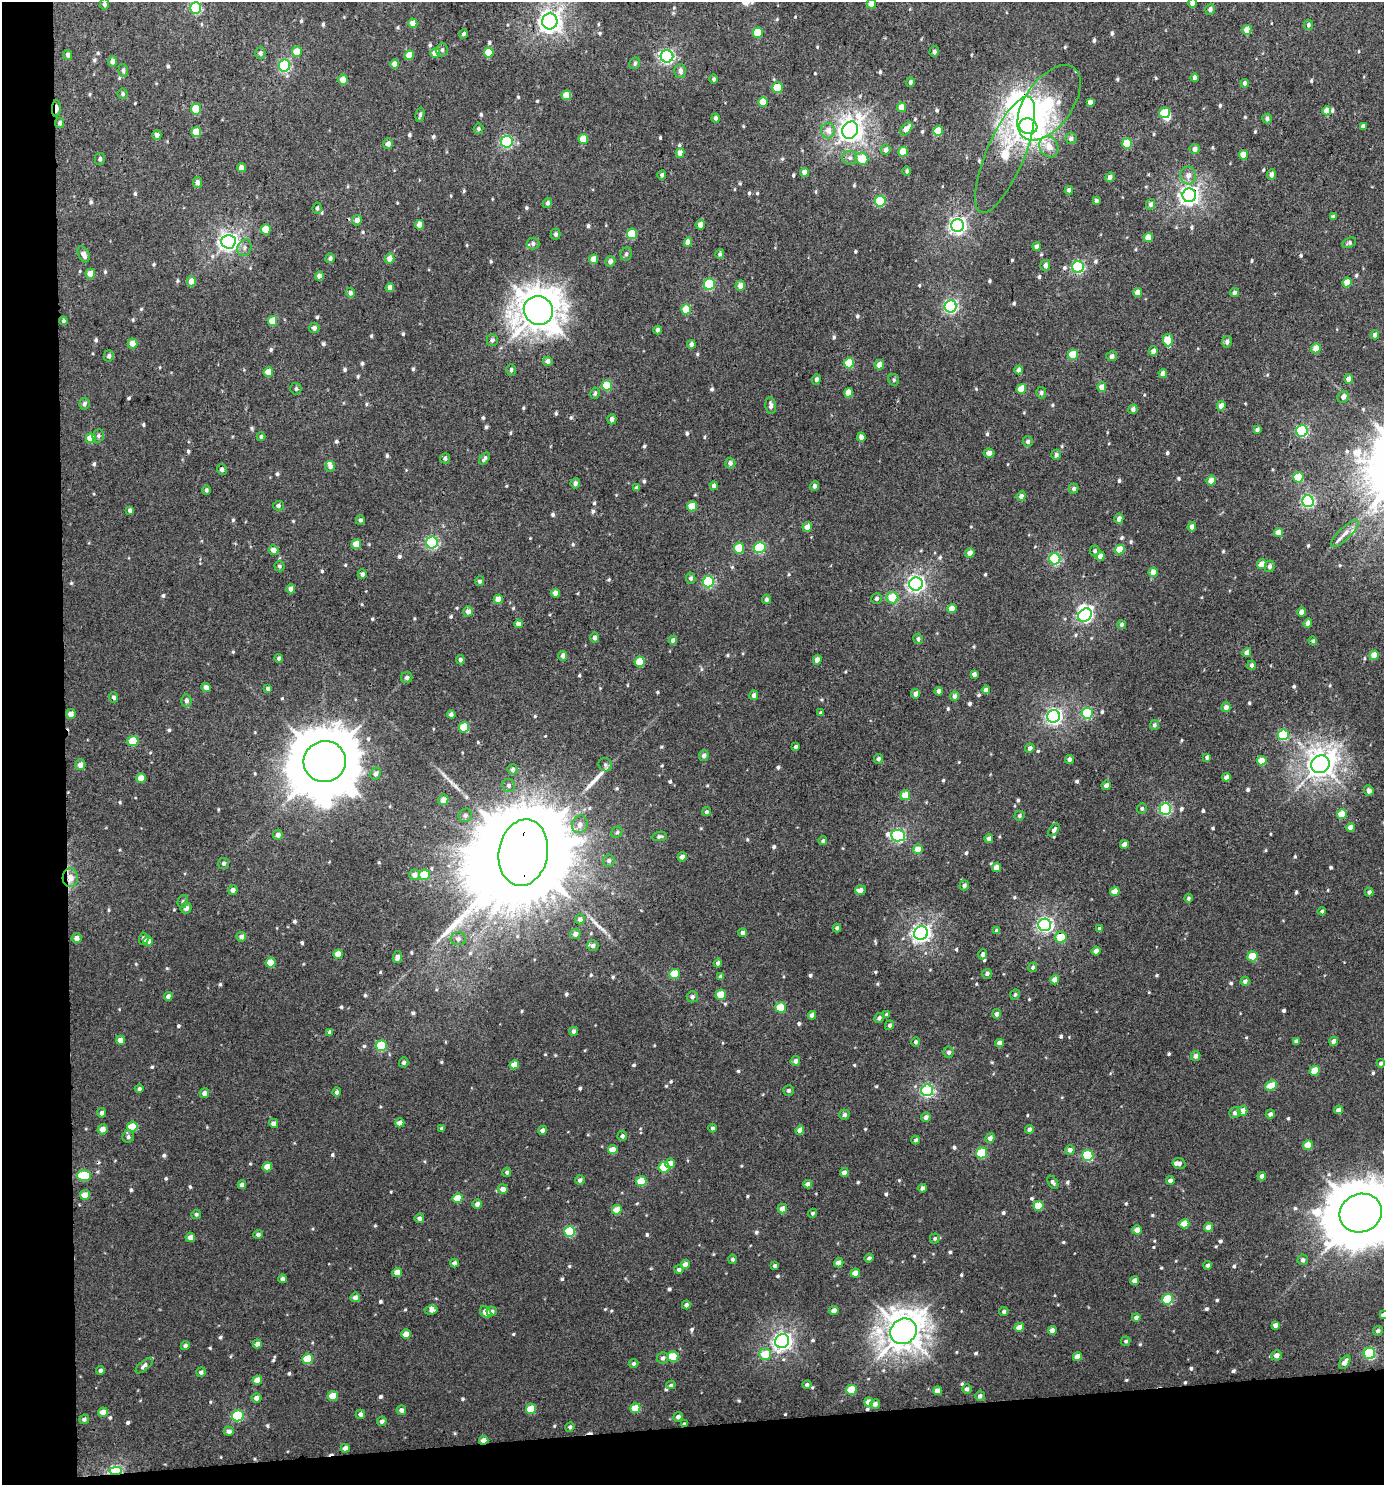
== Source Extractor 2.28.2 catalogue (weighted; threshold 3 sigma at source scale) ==
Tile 7 of 3 x 3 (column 1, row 3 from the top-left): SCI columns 7-1388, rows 5-1487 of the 4199 x 4457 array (HDU 1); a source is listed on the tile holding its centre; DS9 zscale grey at full resolution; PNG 1386 x 1487 px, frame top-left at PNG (2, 2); each listed source drawn as its Kron ellipse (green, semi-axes under 4 px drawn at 4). Shown black and unused: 9% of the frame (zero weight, under 3 of 4 exposures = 1% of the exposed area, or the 3 px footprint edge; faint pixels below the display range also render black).
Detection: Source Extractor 2.28.2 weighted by HDU 2 'WHT'; one run over the whole footprint, this tile lists its part. Background 0.00977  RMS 0.0064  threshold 0.0286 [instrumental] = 3 sigma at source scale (4.5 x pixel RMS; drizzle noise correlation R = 1.50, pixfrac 1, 0.0396/0.0396 arcsec/px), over >= 5 px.
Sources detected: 824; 5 inside a brighter object's white glare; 2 cosmic-ray / hot-pixel residue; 2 long thin detections or spike segments (spike, bleed or trail) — neither listed nor drawn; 8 inside a brighter listed object's ellipse — not listed separately; of the other 807, all 500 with FLUX_AUTO >= 1.26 (the completeness limit of this list) listed and drawn (307 fainter detections not listed), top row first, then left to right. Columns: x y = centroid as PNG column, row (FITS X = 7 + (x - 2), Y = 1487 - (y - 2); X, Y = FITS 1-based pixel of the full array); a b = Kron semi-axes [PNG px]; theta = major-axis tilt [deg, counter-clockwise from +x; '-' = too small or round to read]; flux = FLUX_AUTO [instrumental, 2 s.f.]
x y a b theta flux
1193 3 5 4 - 4.6
104 4 5 4 - 1.7
871 4 5 4 - 4.1
196 8 6 5 - 67
1210 9 5 4 - 2.3
550 21 8 8 - 430
413 23 5 4 - 5.7
1308 25 5 4 - 1.5
1247 30 5 4 - 10
758 33 5 5 - 18
464 34 4 4 - 1.3
442 50 7 5 75 1.6
297 52 5 5 - 8.9
489 52 5 5 - 14
934 52 5 5 - 1.9
260 53 6 5 - 1.7
435 53 5 4 - 7.3
68 55 5 4 - 2.1
409 55 5 4 - 8.1
667 56 6 6 - 130
112 61 5 4 - 3.1
635 63 6 5 - 1.4
395 64 5 4 - 5.7
284 66 6 5 - 74
123 71 6 5 - 1.7
680 71 7 6 - 2.8
1194 78 4 3 - 2
713 79 4 4 - 1.4
343 80 5 5 - 5.4
910 82 5 4 - 1.7
1245 83 4 4 - 2.3
777 88 5 5 - 15
123 94 5 5 - 1.4
566 95 5 4 - 11
763 102 5 4 - 13
1090 102 4 4 - 2.7
1049 103 43 23 55 45
901 107 5 4 - 6.9
56 108 8 3 88 6.1
196 109 5 5 - 20
1327 111 4 4 - 7.6
1165 113 5 5 - 20
420 115 7 4 77 1.6
716 118 4 4 - 1.7
1267 118 5 5 - 1.8
60 123 5 4 - 2.2
1028 126 9 7 -18 710
1363 126 4 4 - 2.1
478 129 5 5 - 1.5
906 129 7 4 48 7.5
850 130 9 7 59 520
828 131 8 7 - 4.9
938 131 5 5 - 16
196 132 5 5 - 14
157 135 5 4 - 3
1071 138 6 5 - 2.7
583 139 5 5 - 11
507 142 6 6 - 88
1127 143 5 5 - 18
388 144 5 5 - 3.2
1049 147 11 9 -62 6.8
1195 149 5 5 - 3.3
886 150 5 5 - 3
903 152 5 4 - 13
680 153 5 4 - 4.4
1005 155 63 19 67 36
1243 155 5 4 - 9.2
850 158 7 6 - 2.2
100 159 6 5 - 1.6
862 159 6 6 - 14
241 168 4 4 - 3.2
907 171 5 4 - 1.3
804 172 4 4 - 5.4
662 175 4 4 - 1.7
1188 175 9 7 -86 4.1
1271 175 5 4 - 3.1
1110 177 5 4 - 2.7
198 182 5 4 - 2.7
1069 190 4 4 - 2
1189 195 7 7 - 340
880 201 5 5 - 43
1096 201 4 4 - 2.1
548 203 5 4 - 1.9
1151 204 5 4 - 2.6
317 208 5 4 - 1.4
1333 217 4 3 - 1.3
357 220 5 5 - 3.5
420 225 4 4 - 5.5
700 225 5 4 - 4.6
958 225 6 6 - 220
266 229 5 5 - 9.8
555 234 5 5 - 1.5
632 234 5 5 - 25
1148 237 5 4 - 10
228 242 7 7 - 290
688 242 5 4 - 6
533 243 6 6 - 2
1349 243 7 4 26 1.4
1037 246 4 4 - 2.8
244 248 8 7 - 2.6
84 254 8 5 -64 3.6
626 254 7 5 66 1.4
720 254 5 4 - 1.4
330 258 5 4 - 1.6
390 259 5 5 - 5.5
594 259 5 4 - 7.3
610 261 5 5 - 2.3
1045 265 5 5 - 2.5
1078 267 6 5 - 89
90 274 5 5 - 6.1
319 276 4 4 - 3.4
191 281 5 4 - 6.4
1347 282 5 4 - 10
709 284 5 5 - 42
740 286 5 4 - 4.6
390 288 4 4 - 4.2
1137 292 4 4 - 5.4
350 293 5 4 - 1.8
1234 293 4 4 - 2.1
951 306 6 6 - 120
686 309 5 5 - 16
538 311 15 14 - 1500
63 321 4 4 - 1.3
272 321 5 4 - 12
314 328 5 5 - 2.3
657 330 4 4 - 2.1
1375 335 4 4 - 3.3
492 340 6 5 - 1.7
1168 340 6 5 - 16
1227 342 5 5 - 2.4
132 344 5 5 - 6.5
691 344 4 4 - 3
1316 348 5 4 - 6.4
1153 351 5 4 - 2.5
1073 355 5 5 - 21
109 356 5 5 - 1.5
1112 356 5 5 - 2.5
548 361 4 4 - 2.8
849 363 5 5 - 22
879 365 5 4 - 6.1
511 370 6 5 - 1.7
1018 370 4 4 - 3.2
268 372 5 4 - 7.2
1163 373 4 4 - 3.7
816 379 5 4 - 1.9
1349 379 4 4 - 4.2
894 380 6 5 - 1.3
607 385 5 5 - 24
1102 387 5 4 - 6.5
296 389 6 5 - 1.4
1021 389 5 4 - 13
595 393 6 4 79 1.4
848 393 5 4 - 6.2
1041 393 5 5 - 1.8
1343 397 6 5 - 2.8
84 404 6 5 - 1.9
771 405 8 5 -84 2.9
1221 406 4 4 - 5.7
1133 409 5 4 - 2.4
612 419 5 4 - 2.2
1257 430 4 4 - 2.2
1302 431 6 5 - 79
98 436 6 5 - 1.8
261 437 4 4 - 1.6
861 437 4 4 - 4
91 438 5 5 - 11
1028 442 5 5 - 2
989 453 5 4 - 3
1056 455 5 5 - 2.3
445 458 5 5 - 1.6
484 458 7 3 52 1.7
730 463 5 5 - 2.4
330 466 5 5 - 2.3
222 469 5 4 - 1.9
1298 477 5 5 - 21
1211 480 5 4 - 7.5
575 483 5 4 - 2.3
714 486 4 4 - 2.5
815 486 5 4 - 2.2
637 488 4 4 - 2.2
1074 489 5 5 - 1.6
206 490 5 4 - 1.3
1021 496 5 4 - 3.6
1308 501 6 6 - 96
278 506 5 5 - 1.6
692 506 5 5 - 14
130 510 4 4 - 2
1119 519 5 4 - 3.8
360 520 5 4 - 1.6
807 527 5 4 - 5.6
1192 527 4 4 - 3.6
1279 533 4 4 - 6.2
1345 533 18 5 44 4.3
432 543 6 6 - 82
356 544 5 4 - 10
760 547 6 5 - 49
739 548 5 5 - 20
1120 549 5 4 - 15
273 550 5 5 - 5
1095 551 5 4 - 1.4
970 553 5 4 - 4.6
1100 556 5 4 - 4
1055 559 5 5 - 72
1262 564 5 4 - 8.4
279 566 5 5 - 1.3
1270 566 6 5 - 2.2
1153 572 5 4 - 5.8
362 574 5 4 - 2.1
691 578 5 5 - 1.6
480 581 5 4 - 1.4
708 581 6 5 - 66
916 584 7 6 - 240
291 589 4 4 - 3.9
556 593 4 4 - 4.2
877 598 5 5 - 1.7
892 598 6 6 - 15
498 599 5 4 - 8.5
766 599 5 4 - 1.9
952 608 4 4 - 7.6
468 611 5 4 - 3.6
1301 612 4 4 - 4.3
1085 615 7 6 - 150
1308 623 5 4 - 3.8
518 624 4 4 - 4
1121 625 4 4 - 1.8
595 637 5 4 - 2.6
918 639 5 4 - 1.7
673 640 4 4 - 2.9
1313 641 4 4 - 1.5
1247 653 4 4 - 4.4
1374 655 5 4 - 10
563 656 5 4 - 2.2
279 658 4 4 - 1.5
460 660 4 4 - 1.8
817 660 4 4 - 4.2
640 662 5 5 - 19
1252 665 4 4 - 2.1
974 674 4 4 - 2.2
407 678 5 5 - 1.9
206 688 5 4 - 3.9
268 689 4 3 - 1.6
986 690 4 4 - 2.9
939 691 4 4 - 3.4
916 694 5 4 - 3.4
754 695 5 4 - 2.1
955 696 4 4 - 2.8
114 697 5 4 - 2.2
186 700 6 5 - 2.3
1226 707 5 4 - 3.1
820 713 4 3 - 1.3
1087 713 5 5 - 53
71 714 5 4 - 4.3
451 714 4 4 - 2
1054 716 6 6 - 200
1154 725 5 4 - 1.6
464 727 5 5 - 18
1283 735 5 5 - 39
133 741 5 5 - 21
796 747 4 3 - 1.5
1030 748 5 4 - 2.5
704 755 5 5 - 2.4
1207 757 4 4 - 2
878 759 5 4 - 1.9
1069 759 4 4 - 2.4
1262 761 5 4 - 9.6
325 762 21 20 - 5200
1320 764 9 8 - 740
80 765 5 5 - 3.6
605 765 7 6 - 1.6
512 770 5 5 - 1.9
376 774 6 5 - 2.3
1226 777 4 4 - 3.8
141 778 5 4 - 8
509 785 6 6 - 1.7
1106 785 5 4 - 3
1369 791 5 4 - 2.5
905 795 5 4 - 13
443 800 5 5 - 5.1
1142 808 5 5 - 1.3
1165 809 6 5 - 75
706 812 4 4 - 1.4
1342 814 5 4 - 13
465 815 7 6 - 1.8
1019 816 5 4 - 1.3
580 824 9 7 70 3.7
1351 827 4 4 - 5.7
1054 830 7 4 52 2.1
617 832 6 5 - 1.3
278 835 5 5 - 2.9
898 835 7 6 - 120
659 836 8 4 8 1.6
989 839 4 4 - 3.1
823 841 4 4 - 1.4
1124 844 4 4 - 3.8
918 849 5 4 - 7.8
523 853 33 24 80 28000
682 857 4 4 - 3.1
609 861 6 6 - 1.7
223 863 5 5 - 1.6
996 868 5 4 - 5.6
414 875 5 5 - 3.6
424 875 5 5 - 15
70 878 9 7 87 6.2
964 885 5 4 - 2.2
233 890 4 4 - 2.7
860 890 5 5 - 2.7
1115 892 5 4 - 7.3
1369 892 4 3 - 2
1188 898 4 4 - 1.4
183 901 6 5 - 1.4
186 908 5 5 - 3.1
1322 911 4 4 - 1.4
580 919 5 4 - 2.8
1045 925 6 6 - 190
837 928 4 4 - 1.7
1099 929 4 3 - 2
997 931 4 4 - 2.7
742 933 4 4 - 2.5
921 933 7 6 - 280
575 934 5 5 - 3.4
241 937 5 5 - 2.9
1061 937 5 5 - 13
76 938 5 5 - 3.4
144 939 6 4 87 2.1
458 939 7 6 - 2.2
148 941 5 5 - 7.3
593 946 5 5 - 2.3
1096 951 4 4 - 3.3
338 954 4 4 - 8.4
983 954 5 4 - 2.1
1253 956 5 5 - 17
397 957 6 4 80 3.4
271 963 5 5 - 14
718 963 4 4 - 2.2
1033 967 5 4 - 1.3
675 974 5 5 - 19
987 974 5 4 - 1.8
721 977 4 4 - 2.4
1055 980 5 4 - 5.6
1245 981 4 4 - 2.4
1015 994 5 4 - 1.3
721 995 5 5 - 14
168 996 4 4 - 2.9
692 997 5 5 - 1.7
780 1007 5 5 - 17
887 1014 4 3 - 2
996 1014 5 4 - 2.2
812 1015 4 4 - 3.2
879 1018 5 4 - 1.6
889 1025 5 4 - 1.6
574 1031 4 4 - 2.4
330 1032 4 3 - 1.5
121 1040 4 4 - 5.5
1296 1041 4 4 - 2.4
1334 1041 4 4 - 4
916 1042 5 4 - 1.3
999 1043 4 4 - 3.5
381 1046 5 5 - 37
949 1052 5 5 - 1.9
1196 1056 5 4 - 2.4
795 1061 5 5 - 2.3
404 1062 5 4 - 1.8
1381 1063 4 4 - 1.5
514 1065 5 4 - 7.3
1315 1071 5 5 - 10
1271 1086 6 4 25 14
139 1089 4 4 - 1.5
788 1090 5 5 - 1.7
927 1090 6 6 - 100
337 1092 4 4 - 2.1
204 1093 5 4 - 2.9
1339 1110 4 4 - 3.6
1243 1111 5 4 - 9.6
102 1113 4 4 - 2.1
1235 1113 6 5 - 2.4
1270 1114 4 4 - 2.2
844 1115 5 5 - 2
926 1117 5 4 - 2.7
274 1123 5 4 - 3.6
400 1123 4 4 - 5.5
132 1127 5 5 - 15
442 1128 4 3 - 1.4
713 1128 4 4 - 1.5
102 1129 5 5 - 5
1029 1129 4 4 - 2.7
542 1130 4 4 - 3
800 1130 4 4 - 6
622 1136 5 5 - 1.7
128 1137 6 6 - 1.8
990 1138 5 4 - 3.3
916 1140 4 3 - 1.7
1308 1145 5 4 - 12
613 1150 5 4 - 8.2
1070 1150 5 4 - 2.6
982 1153 5 5 - 26
1088 1155 5 5 - 51
670 1163 5 5 - 5.1
1179 1163 6 5 - 2.1
267 1167 5 4 - 8.2
664 1167 5 5 - 25
507 1172 5 4 - 1.3
844 1173 4 4 - 3.7
84 1175 7 5 2 29
1262 1176 4 4 - 2.6
580 1180 5 4 - 2.2
1170 1180 4 4 - 2.3
641 1181 5 5 - 17
1053 1182 7 4 -57 1.7
808 1184 4 4 - 3.3
242 1185 4 4 - 2.4
923 1188 4 4 - 3
503 1189 5 4 - 4.4
85 1195 5 5 - 7.1
457 1198 5 5 - 13
477 1204 5 4 - 2.6
1038 1206 5 5 - 17
782 1209 5 4 - 5.2
617 1210 5 4 - 12
812 1213 4 4 - 1.3
1361 1213 21 19 21 4800
196 1214 5 4 - 1.3
419 1218 5 4 - 2.1
1184 1224 5 4 - 10
1209 1227 4 4 - 5.4
1137 1230 5 4 - 3.6
570 1231 5 5 - 38
258 1234 4 4 - 1.8
190 1237 5 4 - 4.3
935 1238 5 5 - 1.3
869 1258 4 4 - 1.6
732 1259 4 4 - 1.4
1303 1260 5 5 - 2.1
454 1263 4 4 - 2.2
839 1263 5 4 - 4
685 1265 5 4 - 4.8
1208 1265 4 4 - 1.7
775 1266 4 3 - 1.4
679 1269 5 4 - 2
397 1272 5 4 - 7.4
855 1273 5 4 - 6.3
282 1279 4 4 - 2.2
1134 1280 4 4 - 3.4
355 1297 5 4 - 3.2
1167 1299 5 5 - 33
686 1305 4 4 - 1.8
431 1310 6 4 8 2.2
834 1310 5 4 - 3.5
492 1311 5 4 - 2.4
1004 1311 4 4 - 1.7
486 1312 6 5 - 5.6
1383 1315 4 4 - 2.7
1136 1317 4 4 - 2.2
1275 1325 4 4 - 3
1019 1327 5 4 - 7.9
1052 1330 4 4 - 4.1
903 1331 14 12 35 1300
1378 1331 5 4 - 1.8
406 1334 5 4 - 6.4
782 1341 7 7 - 270
1126 1341 5 4 - 1.3
257 1344 4 4 - 2.8
185 1346 4 4 - 2
1369 1353 5 5 - 70
765 1354 6 5 - 13
1276 1355 5 5 - 3.2
1077 1356 5 4 - 5.9
673 1357 5 5 - 25
663 1358 6 5 - 2.2
308 1359 5 5 - 21
1345 1362 7 4 56 4.6
633 1364 5 4 - 1.5
144 1366 10 4 41 2.4
100 1370 4 4 - 1.9
201 1372 5 4 - 1.9
257 1380 5 4 - 7.6
671 1385 5 4 - 1.3
807 1385 4 4 - 1.7
967 1389 5 4 - 1.9
851 1390 5 5 - 18
938 1391 4 4 - 4.9
333 1396 5 5 - 12
980 1396 5 4 - 2.2
256 1398 5 4 - 3.1
868 1402 4 4 - 5.1
875 1404 5 4 - 2.8
635 1408 5 4 - 13
531 1409 5 5 - 18
401 1410 5 4 - 2.5
103 1412 5 4 - 5.5
360 1414 5 4 - 2.5
238 1416 6 5 - 53
678 1417 5 4 - 2
84 1419 5 4 - 1.7
382 1421 5 4 - 2
684 1424 3 3 - 1.3
570 1427 5 4 - 1.5
229 1431 5 4 - 2
484 1440 5 4 - 5
345 1448 4 4 - 3.8
116 1471 6 4 4 83
Overlapping masked pixels (flux is a lower limit): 8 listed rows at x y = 56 108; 1189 195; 523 853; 70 878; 84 1175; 684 1424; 484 1440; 116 1471
Isophote crosses this tile's border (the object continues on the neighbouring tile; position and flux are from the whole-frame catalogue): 4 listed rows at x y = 1193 3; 871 4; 1361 1213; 1383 1315